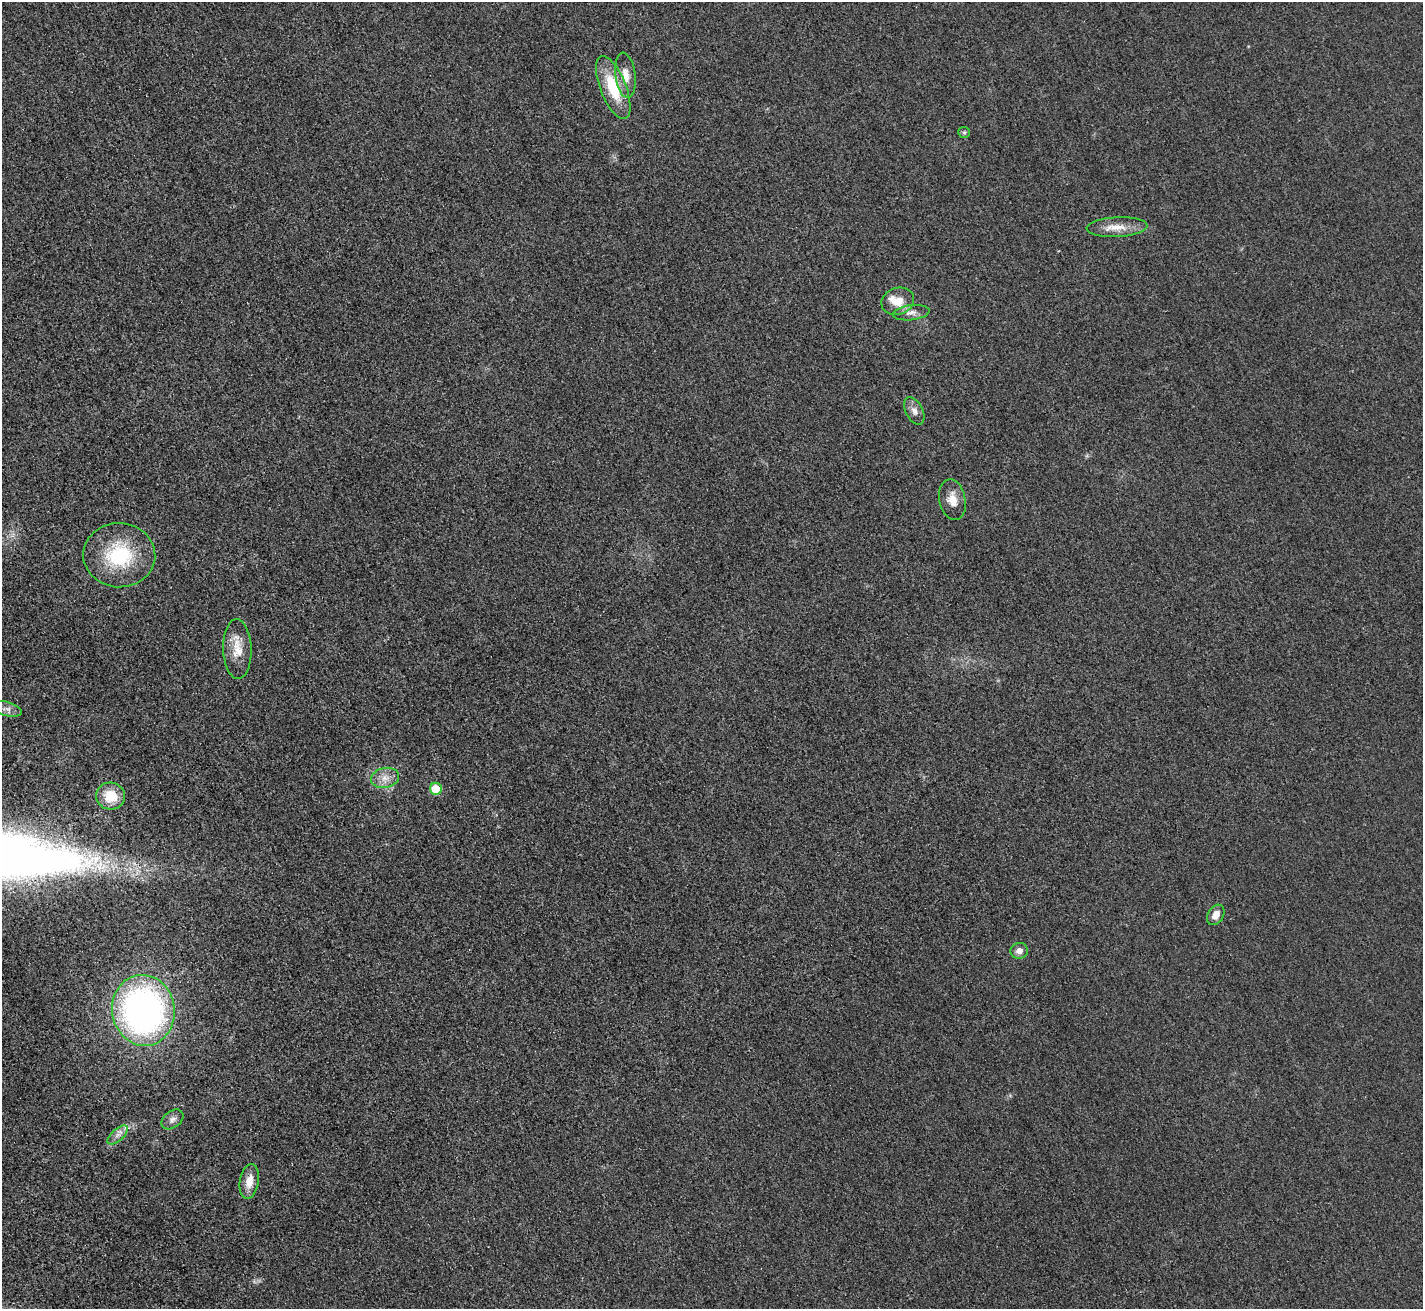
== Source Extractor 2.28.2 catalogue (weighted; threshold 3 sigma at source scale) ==
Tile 7 of 4 x 4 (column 3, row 2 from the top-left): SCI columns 2864-4284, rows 2920-4226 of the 5712 x 5701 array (HDU 1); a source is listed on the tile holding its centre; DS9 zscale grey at full resolution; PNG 1425 x 1311 px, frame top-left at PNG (2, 2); each listed source drawn as its Kron ellipse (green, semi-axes under 4 px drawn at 4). Shown black and unused: <1% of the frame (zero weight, under 3 of 4 exposures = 1% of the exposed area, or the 3 px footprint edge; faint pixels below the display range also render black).
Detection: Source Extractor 2.28.2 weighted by HDU 2 'WHT'; one run over the whole footprint, this tile lists its part. Background 0.0218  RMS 0.0061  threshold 0.0276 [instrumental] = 3 sigma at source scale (4.5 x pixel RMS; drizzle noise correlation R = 1.50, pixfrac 1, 0.05/0.05 arcsec/px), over >= 5 px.
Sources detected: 21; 1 inside a brighter listed object's ellipse — not listed separately; the other 20 listed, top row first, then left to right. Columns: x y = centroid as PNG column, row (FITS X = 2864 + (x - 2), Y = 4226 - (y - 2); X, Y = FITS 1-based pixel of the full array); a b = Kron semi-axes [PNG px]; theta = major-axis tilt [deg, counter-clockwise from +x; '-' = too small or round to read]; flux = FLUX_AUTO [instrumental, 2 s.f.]
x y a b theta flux
625 75 23 10 -83 7.9
613 87 33 13 -68 26
964 132 6 5 - 1
1117 227 30 10 3 9.4
898 301 17 13 19 9.4
911 313 18 7 7 4.4
914 411 15 8 -63 3.8
952 500 20 13 -78 8.3
119 555 36 32 -2 44
237 649 30 14 -88 12
7 709 15 7 -16 3.1
385 778 14 10 13 6.1
436 789 6 6 - 14
110 796 14 13 - 14
1216 915 11 8 59 5.3
1019 951 8 8 - 3.6
143 1010 35 31 -80 240
172 1119 12 8 38 3
118 1135 12 6 42 3.3
249 1181 17 9 80 7.9